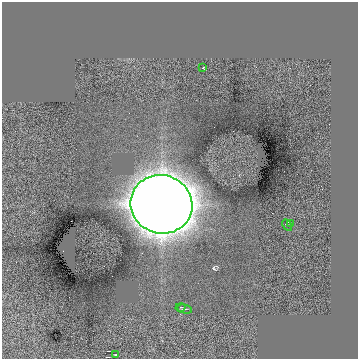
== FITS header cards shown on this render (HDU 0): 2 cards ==
NAXIS1  =                  356
NAXIS2  =                  357

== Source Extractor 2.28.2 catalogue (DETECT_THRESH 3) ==
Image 356 x 357 px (HDU 0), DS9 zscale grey, 1 PNG px = 1 image px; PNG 360 x 361 px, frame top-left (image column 1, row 357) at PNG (2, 2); each listed source drawn as its Kron ellipse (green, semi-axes under 4 px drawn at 4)
Background 1.45e-04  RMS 2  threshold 5.9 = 3 sigma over >= 5 px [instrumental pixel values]
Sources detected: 7; all 7 listed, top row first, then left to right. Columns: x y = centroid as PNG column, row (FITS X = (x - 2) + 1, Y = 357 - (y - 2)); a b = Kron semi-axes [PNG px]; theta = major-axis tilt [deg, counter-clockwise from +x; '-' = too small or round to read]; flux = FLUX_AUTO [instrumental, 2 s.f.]
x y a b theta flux
203 68 3 3 - 210
161 204 31 29 -19 430000
291 223 2 2 - 100
287 225 6 4 -61 190
181 307 5 3 - 100
185 309 7 2 -11 120
116 355 3 2 - 88